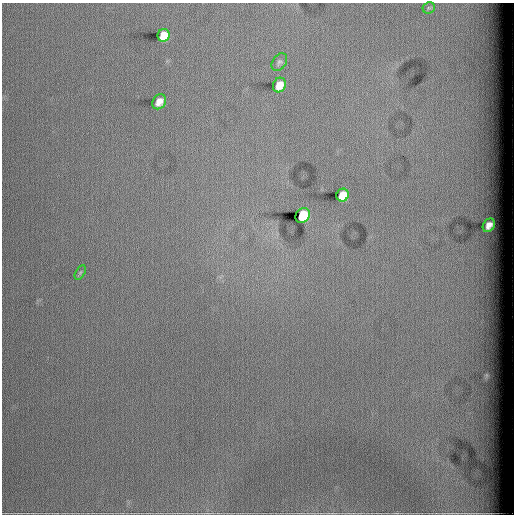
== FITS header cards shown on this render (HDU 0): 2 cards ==
NAXIS1  =                  512
NAXIS2  =                  512

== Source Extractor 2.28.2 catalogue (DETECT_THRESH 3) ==
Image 512 x 512 px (HDU 0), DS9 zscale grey, 1 PNG px = 1 image px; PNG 516 x 516 px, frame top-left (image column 1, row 512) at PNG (2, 3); each listed source drawn as its Kron ellipse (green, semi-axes under 4 px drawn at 4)
Background 61400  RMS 22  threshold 66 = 3 sigma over >= 5 px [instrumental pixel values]
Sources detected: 9; all 9 listed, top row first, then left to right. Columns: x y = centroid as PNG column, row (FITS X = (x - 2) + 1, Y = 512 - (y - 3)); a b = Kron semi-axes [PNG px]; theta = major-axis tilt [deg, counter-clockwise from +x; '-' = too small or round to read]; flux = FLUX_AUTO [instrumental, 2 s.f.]
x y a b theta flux
429 8 6 5 - 2700
164 35 6 6 - 46000
279 62 9 6 55 4100
279 85 7 6 - 20000
159 102 8 6 55 11000
342 195 6 6 - 51000
303 216 8 6 53 150000
489 225 7 5 57 7800
80 273 8 4 59 3100